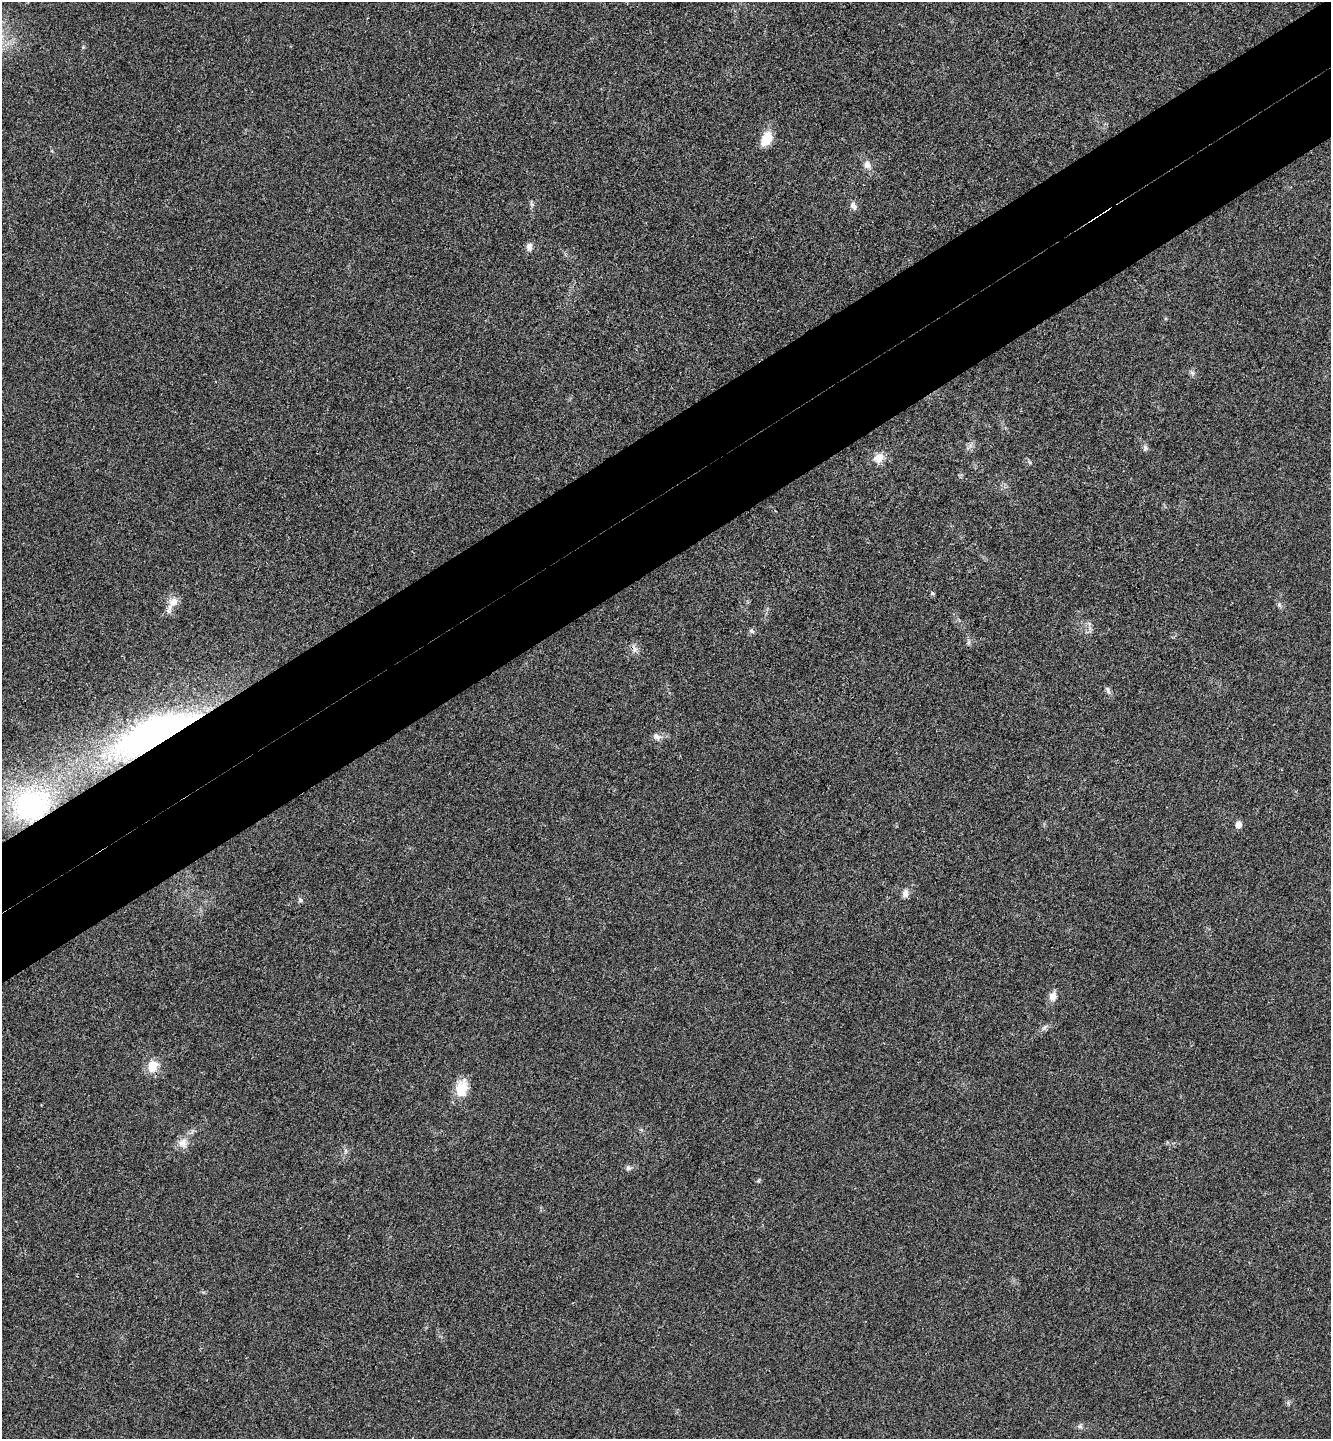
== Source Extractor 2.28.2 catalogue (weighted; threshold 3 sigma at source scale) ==
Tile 10 of 4 x 4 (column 2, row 3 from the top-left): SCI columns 1517-2845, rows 1491-2927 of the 5825 x 5852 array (HDU 1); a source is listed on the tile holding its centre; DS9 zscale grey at full resolution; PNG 1333 x 1441 px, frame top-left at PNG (2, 2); no overlay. Shown black and unused: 10% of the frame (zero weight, under 3 of 4 exposures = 6% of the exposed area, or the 3 px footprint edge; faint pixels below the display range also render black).
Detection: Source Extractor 2.28.2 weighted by HDU 2 'WHT'; one run over the whole footprint, this tile lists its part. Background 0.0204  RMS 0.0063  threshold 0.0285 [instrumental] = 3 sigma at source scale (4.5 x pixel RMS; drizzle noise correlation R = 1.50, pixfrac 1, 0.05/0.05 arcsec/px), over >= 5 px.
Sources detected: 23; all 23 listed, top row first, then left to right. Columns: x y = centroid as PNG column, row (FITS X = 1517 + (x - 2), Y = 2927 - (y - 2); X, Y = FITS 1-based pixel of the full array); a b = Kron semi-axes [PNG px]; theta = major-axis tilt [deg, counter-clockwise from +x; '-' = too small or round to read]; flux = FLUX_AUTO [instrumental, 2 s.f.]
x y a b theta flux
766 139 17 11 59 11
867 165 12 9 -62 3.5
853 205 10 7 -58 2.6
529 246 9 7 -89 3
1145 447 8 6 -90 1.5
879 458 12 10 42 6.4
932 593 5 4 - 0.93
173 602 14 11 55 6
752 631 7 5 -40 1.3
635 649 9 6 73 2.4
1108 690 12 5 -63 1.7
160 733 45 17 22 410
657 737 10 7 -40 2.6
31 805 40 32 14 100
1238 824 6 5 - 4.9
905 893 10 8 82 3
300 900 6 5 - 1.2
1053 996 11 9 70 4.2
153 1066 14 12 76 9.1
462 1089 22 14 74 12
183 1143 12 11 - 4.8
628 1168 7 7 - 1.5
1080 1426 6 6 - 1.3
Overlapping masked pixels (flux is a lower limit): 2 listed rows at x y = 160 733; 31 805